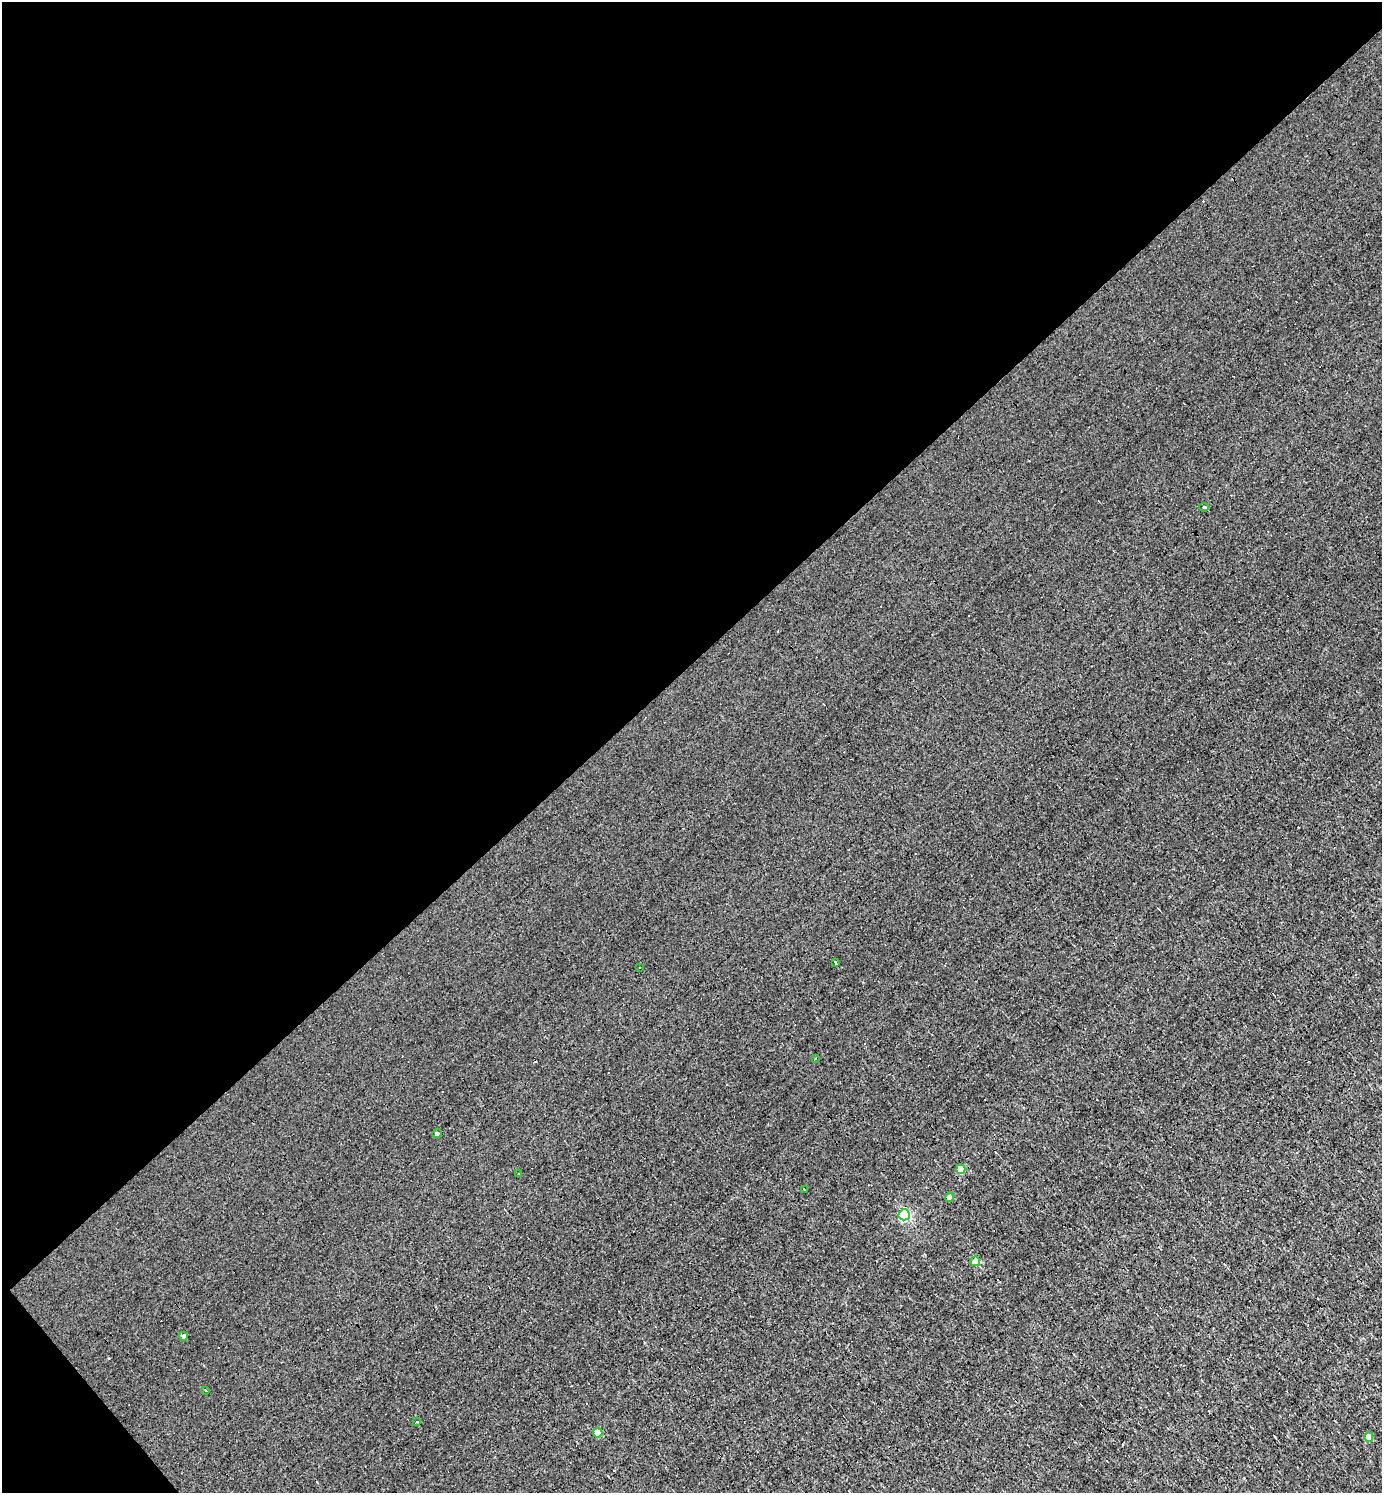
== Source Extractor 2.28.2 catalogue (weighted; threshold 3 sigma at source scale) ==
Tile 5 of 4 x 4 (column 1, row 2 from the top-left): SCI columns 153-1532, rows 2985-4475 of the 5966 x 5967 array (HDU 1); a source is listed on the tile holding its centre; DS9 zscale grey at full resolution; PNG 1384 x 1495 px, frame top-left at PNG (2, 2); each listed source drawn as its Kron ellipse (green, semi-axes under 4 px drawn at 4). Shown black and unused: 45% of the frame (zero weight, under 3 of 4 exposures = <1% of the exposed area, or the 3 px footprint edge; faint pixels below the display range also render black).
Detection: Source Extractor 2.28.2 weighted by HDU 2 'WHT'; one run over the whole footprint, this tile lists its part. Background -4.87e-04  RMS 0.039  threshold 0.175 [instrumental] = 3 sigma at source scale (4.5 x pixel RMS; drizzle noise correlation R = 1.50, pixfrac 1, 0.05/0.05 arcsec/px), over >= 5 px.
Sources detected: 24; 8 cosmic-ray / hot-pixel residue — neither listed nor drawn; the other 16 listed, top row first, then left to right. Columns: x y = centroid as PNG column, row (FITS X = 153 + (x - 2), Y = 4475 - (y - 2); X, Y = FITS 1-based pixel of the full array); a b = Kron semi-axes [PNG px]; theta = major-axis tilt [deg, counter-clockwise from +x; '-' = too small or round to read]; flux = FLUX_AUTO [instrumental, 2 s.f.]
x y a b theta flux
1204 507 5 3 - 5
835 963 4 3 - 17
640 967 2 2 - 2.6
815 1058 3 3 - 12
437 1134 5 4 - 8.7
961 1169 5 4 - 120
519 1173 3 2 - 3.9
804 1189 3 3 - 14
949 1197 4 4 - 27
904 1215 5 5 - 580
975 1261 5 5 - 88
183 1336 4 3 - 220
205 1390 3 2 - 4.7
417 1422 4 3 - 3.8
598 1433 5 4 - 71
1369 1437 5 4 - 69